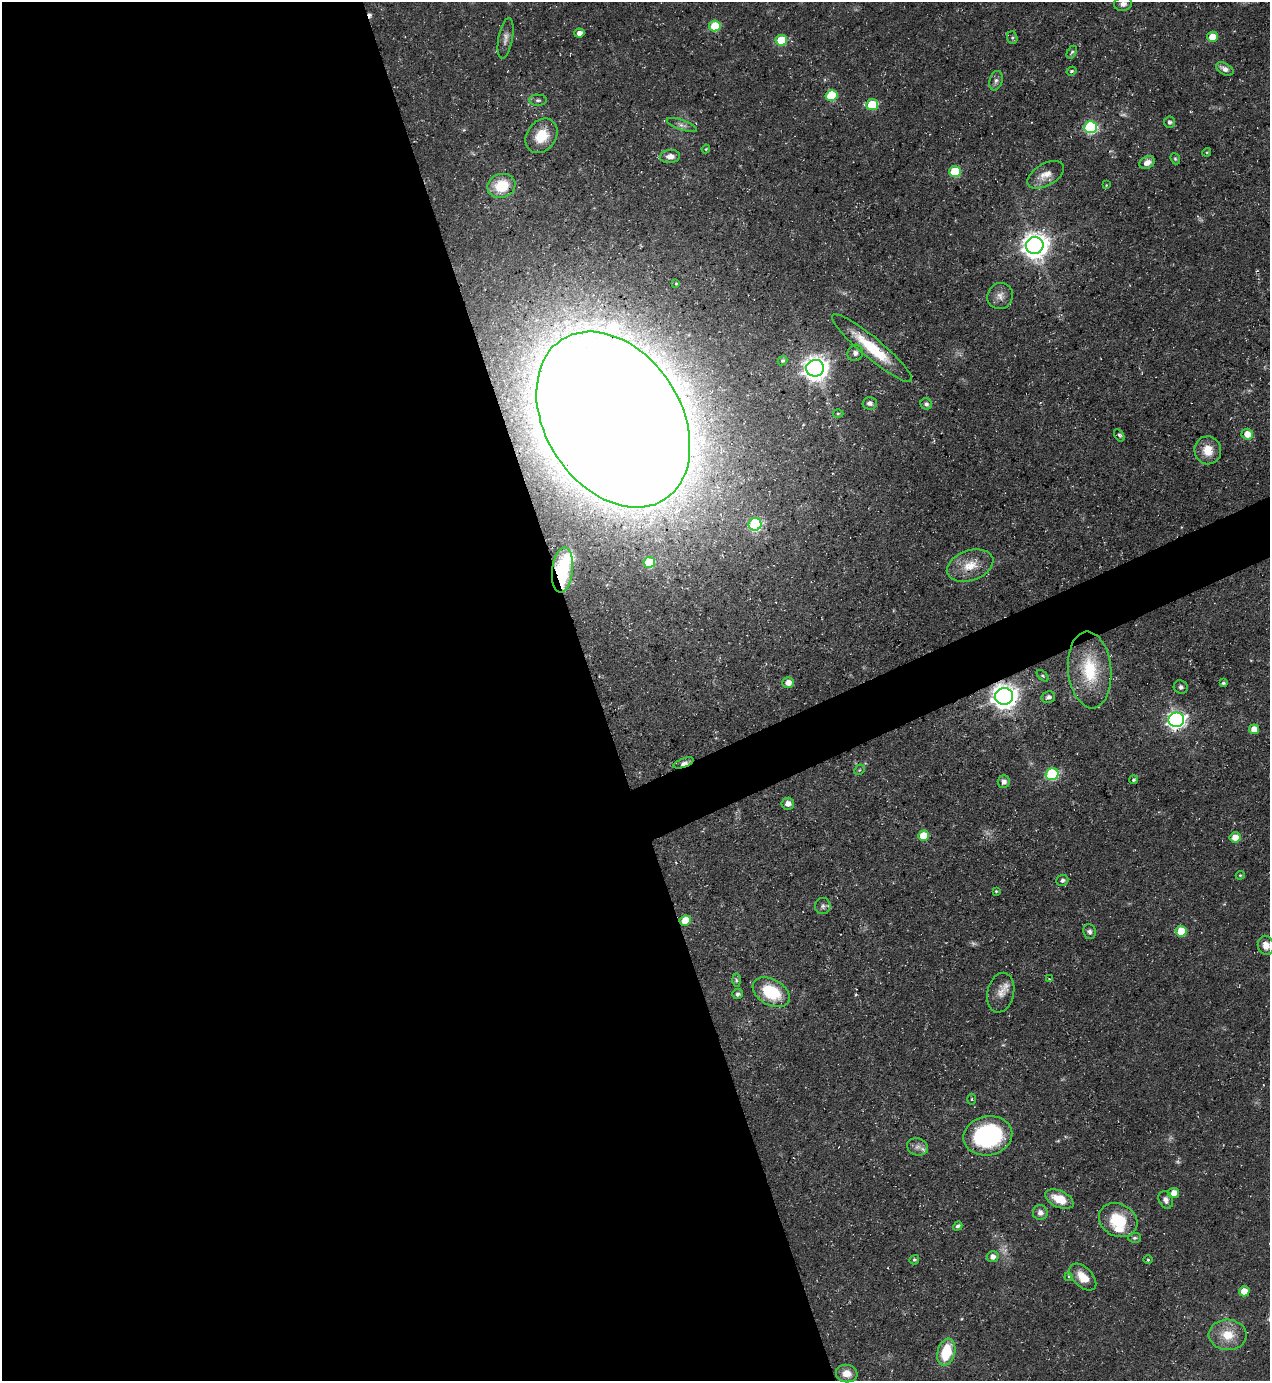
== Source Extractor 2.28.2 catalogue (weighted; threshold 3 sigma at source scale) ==
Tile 9 of 4 x 4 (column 1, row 3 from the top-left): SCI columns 279-1546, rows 1380-2758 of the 5500 x 5515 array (HDU 1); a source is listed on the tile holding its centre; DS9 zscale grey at full resolution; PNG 1272 x 1383 px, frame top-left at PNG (2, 2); each listed source drawn as its Kron ellipse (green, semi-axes under 4 px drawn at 4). Shown black and unused: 49% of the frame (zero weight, under 3 of 5 exposures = <1% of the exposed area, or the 3 px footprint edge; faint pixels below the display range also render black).
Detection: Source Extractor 2.28.2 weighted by HDU 2 'WHT'; one run over the whole footprint, this tile lists its part. Background 0.0362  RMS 0.004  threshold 0.018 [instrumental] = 3 sigma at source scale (4.5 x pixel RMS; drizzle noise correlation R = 1.50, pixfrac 1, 0.05/0.05 arcsec/px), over >= 5 px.
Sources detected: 101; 3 too faint to see at this stretch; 1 cosmic-ray / hot-pixel residue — neither listed nor drawn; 3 inside a brighter listed object's ellipse — not listed separately; the other 94 listed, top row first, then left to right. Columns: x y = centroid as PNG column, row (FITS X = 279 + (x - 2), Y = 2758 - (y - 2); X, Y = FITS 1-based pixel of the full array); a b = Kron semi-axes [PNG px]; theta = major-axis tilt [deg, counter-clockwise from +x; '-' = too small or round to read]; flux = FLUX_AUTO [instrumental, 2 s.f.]
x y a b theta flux
1123 4 9 7 9 2
715 26 6 5 - 17
579 33 5 4 - 2.1
1212 37 5 5 - 8
506 38 20 7 79 2.5
1012 38 6 5 - 0.72
781 40 6 5 - 16
1072 52 7 4 60 0.79
1225 69 9 5 -29 2.3
1071 71 5 4 - 0.7
996 81 10 6 71 1.5
831 95 6 5 - 18
538 100 9 5 0 0.99
872 105 6 5 - 17
1169 122 5 5 - 1
682 125 16 5 -19 1.7
1090 127 6 6 - 53
542 136 18 14 53 8.9
706 149 4 3 - 0.4
1207 152 4 3 - 0.44
670 156 10 6 5 2.6
1175 159 6 4 -68 0.58
1147 162 8 6 25 2.5
955 171 6 5 - 19
1046 175 20 11 30 4.9
1106 185 3 3 - 0.29
501 186 14 12 19 13
1035 245 9 8 - 480
676 283 4 4 - 0.51
1000 296 13 12 - 2.9
872 348 51 10 -40 19
855 353 8 7 - 1.8
782 361 5 4 - 0.82
815 368 9 8 - 410
870 403 7 6 - 1.4
926 404 6 5 - 1.3
838 413 5 3 - 0.47
613 419 95 68 -57 4400
1247 434 6 5 - 5.6
1119 435 7 4 -56 0.81
1208 450 14 13 - 6.5
755 524 6 6 - 42
649 562 6 5 - 17
970 566 24 15 19 8.4
562 570 22 10 83 15
1090 670 38 21 -84 23
1043 676 7 4 -44 0.66
788 682 5 5 - 3.6
1223 683 4 3 - 0.77
1181 687 7 6 - 1.1
1004 696 9 8 - 440
1048 697 7 6 - 1.5
1176 720 8 7 - 170
1254 729 5 5 - 4.6
684 763 10 4 20 2.5
859 770 6 4 44 0.58
1052 774 6 6 - 42
1134 780 4 4 - 0.7
1004 782 6 6 - 1.7
788 804 6 6 - 2.4
923 836 5 5 - 9.1
1235 837 5 5 - 5.1
1240 875 4 4 - 0.47
1062 880 6 5 - 1.2
996 891 3 3 - 0.46
823 906 8 8 - 1.4
685 921 5 5 - 8.2
1181 931 6 5 - 14
1089 932 7 6 - 1.2
1266 945 10 8 -74 3.6
1049 978 3 2 - 0.35
736 980 6 4 -88 0.75
771 992 20 13 -30 19
1001 993 20 13 77 4.2
737 994 5 5 - 0.95
972 1099 5 3 - 0.41
988 1136 24 19 11 53
917 1147 10 8 -16 2.3
1174 1193 5 5 - 3.8
1059 1199 15 8 -25 8.1
1166 1200 9 7 -66 1.7
1040 1213 7 7 - 2.1
1118 1220 20 16 -27 16
958 1226 5 4 - 0.96
1135 1238 6 5 - 0.86
993 1257 6 5 - 2.5
914 1260 5 4 - 0.74
1148 1260 5 3 - 0.45
1069 1277 4 3 - 0.45
1083 1277 16 9 -44 6.3
1244 1291 5 5 - 5.9
1228 1335 19 15 -3 8.9
946 1352 14 8 75 15
847 1374 11 9 -7 4.1
Overlapping masked pixels (flux is a lower limit): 6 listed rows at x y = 872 348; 613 419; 562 570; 1004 696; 684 763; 685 921
Isophote crosses this tile's border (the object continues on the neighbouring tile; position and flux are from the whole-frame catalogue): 1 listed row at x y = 1123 4